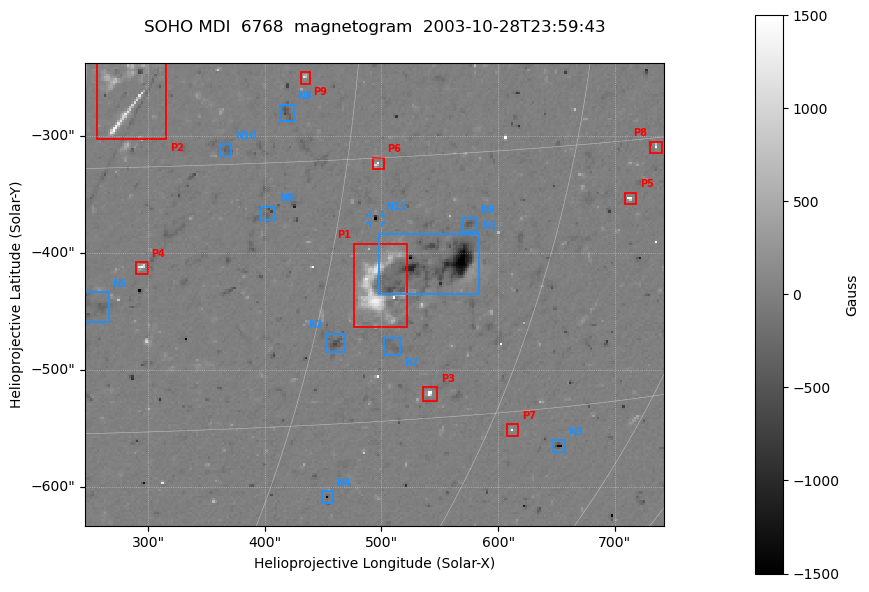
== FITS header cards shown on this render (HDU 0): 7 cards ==
TELESCOP= 'SOHO    '
DETECTOR= 'MDI     '
WAVELNTH=                 6768
DATE-OBS= '2003-10-28T23:59:43'
CTYPE1  = 'HPLN-TAN'
CTYPE2  = 'HPLT-TAN'
BUNIT   = 'Gauss   '

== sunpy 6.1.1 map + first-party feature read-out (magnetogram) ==
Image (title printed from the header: SOHO MDI  6768  magnetogram  2003-10-28T23:59:43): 250 x 200 px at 1.98 arcsec/px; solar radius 976 arcsec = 492 px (partial field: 6.6% of the solar disc is inside the frame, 100% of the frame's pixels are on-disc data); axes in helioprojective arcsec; data unit Gauss (BUNIT, on the colour bar)
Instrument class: MAGNETOGRAM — CONTENT/DPC_OBSR says magnetogram
Display: grey scale clipped to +-1500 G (the 99.5th-percentile rule alone would give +-721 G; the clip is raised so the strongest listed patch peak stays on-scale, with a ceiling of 1500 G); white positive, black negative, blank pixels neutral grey
Flux patches: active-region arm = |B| over 5 px >= 100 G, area >= 9 px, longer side >= 3 px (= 6 arcsec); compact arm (3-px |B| >= 300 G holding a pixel >= 400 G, >= 4 px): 15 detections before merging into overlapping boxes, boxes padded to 3 px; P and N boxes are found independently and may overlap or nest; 15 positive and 17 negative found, the strongest 9 + 11 listed = drawn (cap 20) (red P1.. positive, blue N1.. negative; 1 of them under ~7 arcsec drawn as corner ticks so the feature stays visible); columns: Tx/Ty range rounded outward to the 5 arcsec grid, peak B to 10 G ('>+1500(sat)' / '<-1500(sat)' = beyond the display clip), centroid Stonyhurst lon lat
Positive patches:
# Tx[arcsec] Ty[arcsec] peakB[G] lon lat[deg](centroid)
P1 475..525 -465..-390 >+1500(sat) +33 -22
P2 255..315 -305..-235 >+1500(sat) +17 -11
P3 535..550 -530..-515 >+1500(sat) +39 -29
P4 290..300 -420..-405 >+1500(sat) +19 -20
P5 705..720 -360..-345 >+1500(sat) +50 -18
P6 490..505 -330..-315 >+1500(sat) +32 -15
P7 605..620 -560..-545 >+1500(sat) +47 -31
P8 730..740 -315..-305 >+1500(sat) +51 -16
P9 430..440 -255..-245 +1210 +27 -11
Negative patches:
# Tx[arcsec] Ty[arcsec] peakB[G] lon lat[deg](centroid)
N1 495..585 -435..-380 <-1500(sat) +37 -21
N2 450..470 -485..-470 -670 +31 -25
N3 645..660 -570..-560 <-1500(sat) +52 -32
N4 445..460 -615..-605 <-1500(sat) +34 -35
N5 245..270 -460..-430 -420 +17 -23
N6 410..425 -290..-270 -680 +26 -12
N7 500..520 -490..-470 -260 +35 -26
N8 395..410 -375..-360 -670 +26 -18
N9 570..585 -385..-370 -460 +39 -19
N10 360..375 -320..-305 -350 +23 -14
N11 490..500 -375..-365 -1490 +32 -18
Bipolar pairs (each listed P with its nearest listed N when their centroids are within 0.25 R_sun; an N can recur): P1-N7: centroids ~50 arcsec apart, P1 is north of N7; P2-N10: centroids ~100 arcsec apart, P2 is north-east of N10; P3-N7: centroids ~50 arcsec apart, P3 is south-west of N7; P4-N5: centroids ~50 arcsec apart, P4 is north-west of N5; P5-N9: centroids ~150 arcsec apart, P5 is west of N9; P6-N11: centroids ~50 arcsec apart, P6 is north of N11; P7-N3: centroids ~50 arcsec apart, P7 is east of N3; P8-N9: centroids ~175 arcsec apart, P8 is north-west of N9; P9-N6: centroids ~25 arcsec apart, P9 is north-west of N6